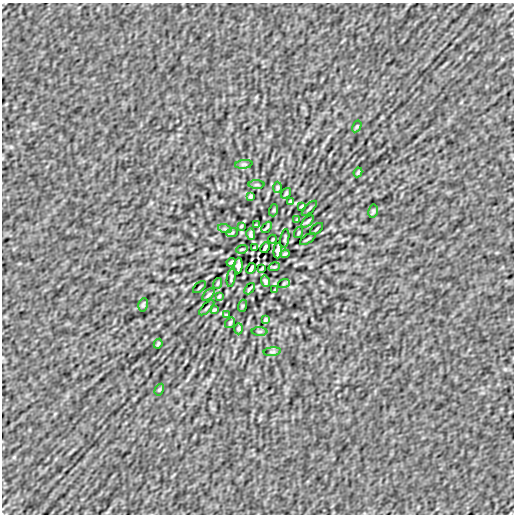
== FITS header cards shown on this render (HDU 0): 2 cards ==
NAXIS1  =                  512
NAXIS2  =                  512

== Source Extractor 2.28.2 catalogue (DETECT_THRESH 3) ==
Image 512 x 512 px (HDU 0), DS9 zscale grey, 1 PNG px = 1 image px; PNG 516 x 516 px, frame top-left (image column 1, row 512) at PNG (2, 3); each listed source drawn as its Kron ellipse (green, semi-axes under 4 px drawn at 4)
Background -4.95e-08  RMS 3.3e-06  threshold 1.00e-05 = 3 sigma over >= 5 px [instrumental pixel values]
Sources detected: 56; all 56 listed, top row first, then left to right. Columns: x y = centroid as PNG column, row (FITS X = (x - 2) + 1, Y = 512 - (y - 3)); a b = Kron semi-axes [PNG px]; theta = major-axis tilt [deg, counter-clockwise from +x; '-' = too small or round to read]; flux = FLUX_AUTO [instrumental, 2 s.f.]
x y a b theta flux
357 126 6 4 58 2.6e-04
244 164 8 4 7 3.8e-04
358 172 5 2 - 2.6e-04
257 185 8 4 0 2.8e-04
277 187 5 4 - 3.1e-04
286 193 6 4 54 2.9e-04
251 196 4 3 - 3.1e-04
290 201 3 2 - 1.7e-04
302 206 4 2 - 2.7e-04
309 208 10 2 45 2.9e-04
274 210 6 4 71 2.4e-04
373 211 6 4 80 3.4e-04
297 220 3 2 - 2.3e-04
308 221 7 3 45 3.3e-04
256 225 4 2 - 1.8e-04
241 226 3 2 - 2.0e-04
267 227 6 2 48 2.9e-04
225 229 7 4 -18 3.6e-04
316 229 8 2 40 2.6e-04
232 233 6 3 20 2.1e-04
298 233 6 2 71 2.2e-04
251 234 6 3 -80 4.4e-04
285 238 9 2 81 3.2e-04
273 239 4 3 - 1.9e-04
308 239 9 2 32 2.6e-04
254 248 3 2 - 1.9e-04
265 248 6 3 64 4.4e-04
242 249 6 3 17 2.1e-04
278 251 8 4 86 7.8e-04
285 254 5 2 - 2.9e-04
231 262 5 2 - 2.9e-04
238 265 8 4 86 7.8e-04
274 267 6 3 17 2.1e-04
251 268 6 3 64 4.4e-04
262 268 3 2 - 1.9e-04
231 278 9 2 81 3.2e-04
265 281 6 3 -74 4.6e-04
218 283 6 2 71 2.2e-04
284 283 6 3 20 2.1e-04
200 287 8 2 40 2.6e-04
249 289 6 2 48 2.9e-04
275 290 3 2 - 2.0e-04
208 295 7 3 45 3.4e-04
219 296 3 2 - 2.3e-04
143 305 7 4 80 3.5e-04
242 306 6 4 71 2.3e-04
207 308 10 2 45 2.9e-04
214 310 4 2 - 2.7e-04
226 315 3 2 - 1.7e-04
265 320 4 3 - 3.1e-04
230 323 6 4 54 2.9e-04
239 329 5 4 - 3.0e-04
259 331 8 3 0 2.7e-04
158 344 5 2 - 2.6e-04
272 352 8 4 7 3.7e-04
159 390 6 4 58 2.7e-04